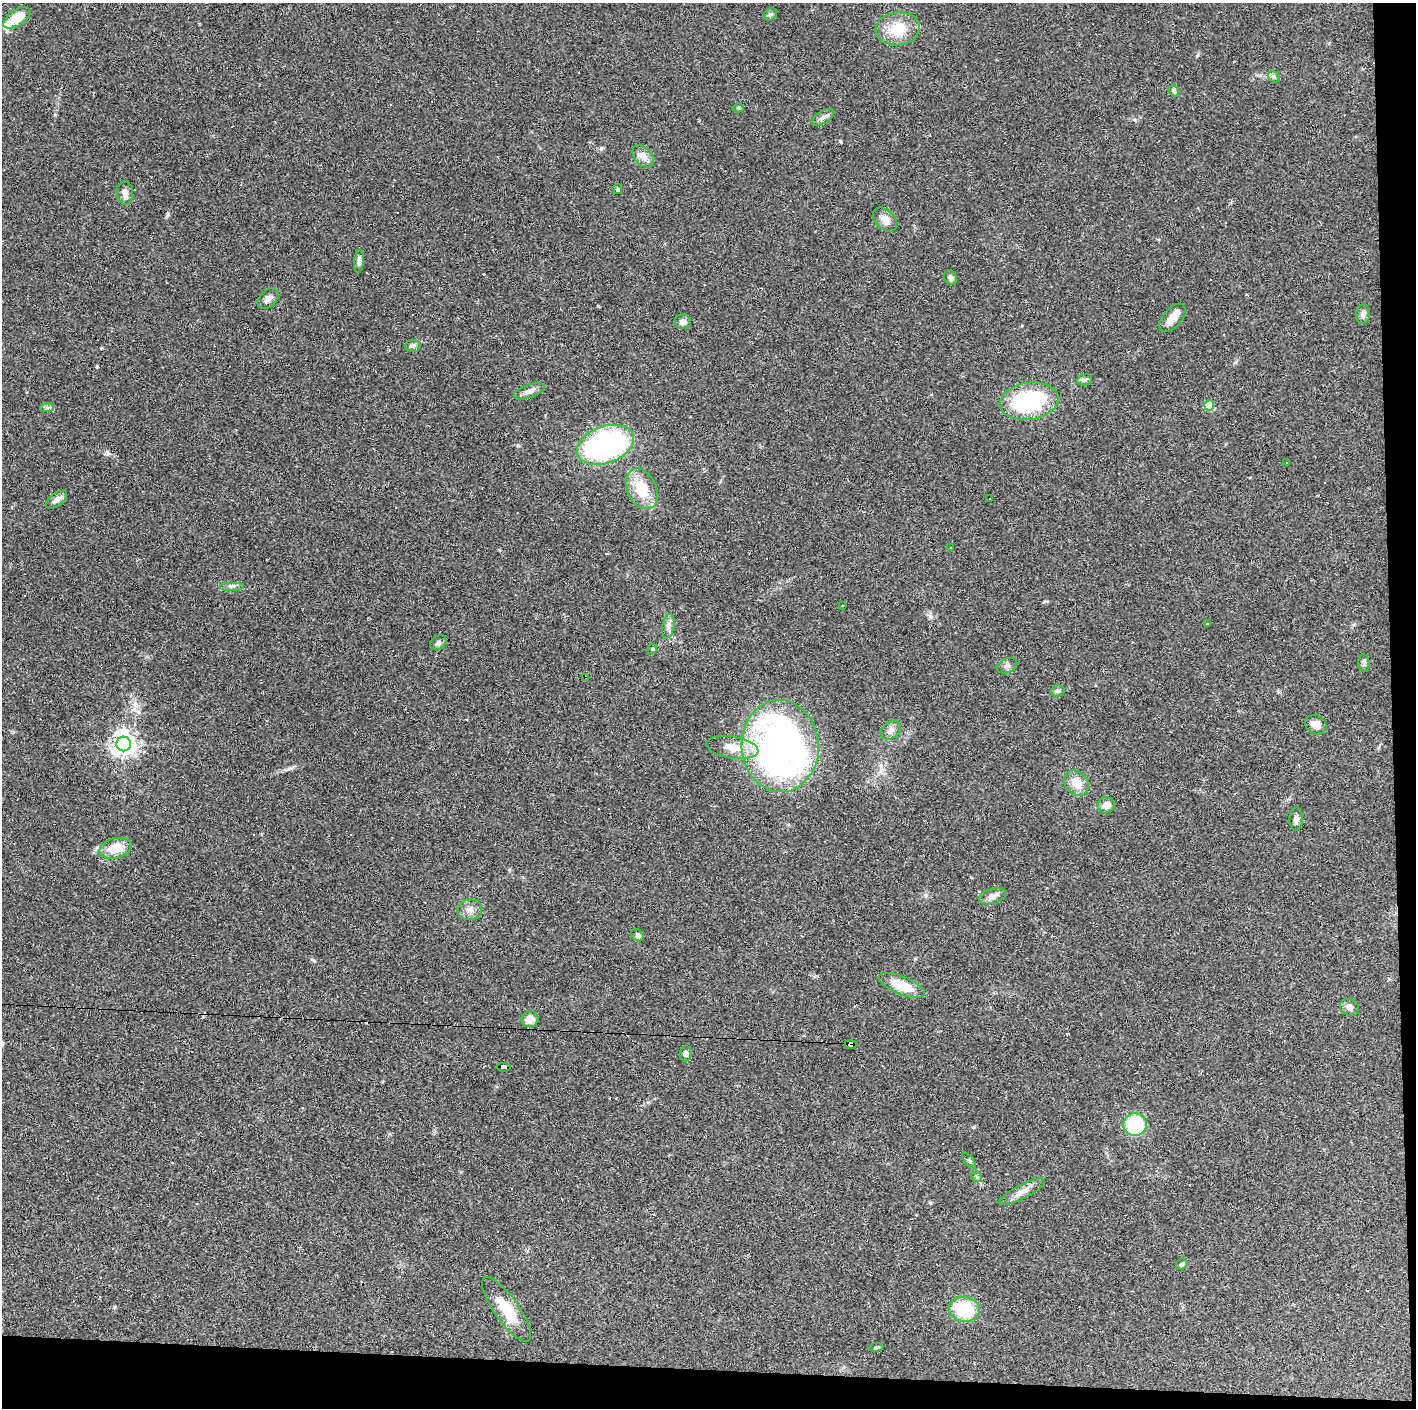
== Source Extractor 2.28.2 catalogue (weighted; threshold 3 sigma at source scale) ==
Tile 9 of 3 x 3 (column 3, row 3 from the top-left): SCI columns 2830-4243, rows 1-1406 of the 4243 x 4220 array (HDU 1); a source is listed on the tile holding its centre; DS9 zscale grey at full resolution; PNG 1418 x 1410 px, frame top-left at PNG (2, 3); each listed source drawn as its Kron ellipse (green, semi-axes under 4 px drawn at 4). Shown black and unused: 5% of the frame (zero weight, under 2 of 3 exposures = <1% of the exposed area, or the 3 px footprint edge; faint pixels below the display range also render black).
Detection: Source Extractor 2.28.2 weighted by HDU 2 'WHT'; one run over the whole footprint, this tile lists its part. Background 0.0866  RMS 0.0065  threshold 0.0292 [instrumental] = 3 sigma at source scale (4.5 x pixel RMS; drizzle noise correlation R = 1.50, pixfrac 1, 0.05/0.05 arcsec/px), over >= 5 px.
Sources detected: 80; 14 cosmic-ray / hot-pixel residue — neither listed nor drawn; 1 inside a brighter listed object's ellipse — not listed separately; the other 65 listed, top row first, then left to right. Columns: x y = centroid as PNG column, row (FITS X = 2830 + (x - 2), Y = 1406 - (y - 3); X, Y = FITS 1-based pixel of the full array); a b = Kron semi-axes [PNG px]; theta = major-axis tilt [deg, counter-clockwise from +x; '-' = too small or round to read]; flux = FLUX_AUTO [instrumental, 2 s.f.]
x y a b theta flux
770 14 7 5 37 1.4
17 18 15 8 34 14
898 29 22 16 7 17
1274 77 6 5 - 1.3
1174 91 6 4 -47 0.9
739 108 5 4 - 0.8
823 117 12 6 31 2.5
643 156 12 8 -48 5.4
617 189 5 4 - 0.84
125 193 11 8 -84 3.3
885 220 14 9 -47 5.1
359 261 11 5 85 2.3
951 277 8 5 -60 2.2
268 298 12 8 43 3.6
1363 314 10 7 80 2.6
1172 318 17 9 49 7.5
683 322 8 7 - 3.3
412 346 8 6 3 2.2
1085 380 8 5 21 1.5
529 391 16 6 19 3.5
1029 401 30 18 9 63
1209 405 5 5 - 19
47 408 7 4 2 1.3
605 445 29 18 19 160
1286 462 3 2 - 0.5
642 489 21 14 -65 20
989 499 2 2 - 0.44
56 500 12 6 37 3.1
951 548 3 2 - 0.51
232 586 12 2 0 1.4
842 606 2 2 - 0.47
1208 624 3 3 - 0.78
668 626 12 6 79 3
438 643 9 6 37 1.7
652 649 5 4 - 0.8
1364 663 9 5 -84 1.6
1007 666 10 7 24 2.1
586 677 3 2 - 1.6
1058 691 7 5 3 1.3
1316 725 11 9 -26 5.9
891 730 11 8 40 3.2
124 744 7 7 - 500
780 746 46 38 -87 310
732 747 26 11 -9 12
1076 783 13 11 -51 9.7
1106 805 8 8 - 3.5
1296 819 11 7 88 3.1
115 848 16 10 14 14
992 896 14 7 15 3.7
470 910 12 10 9 4.4
638 935 7 5 -40 1.8
902 985 25 9 -22 17
1350 1007 10 8 -27 3.1
530 1019 9 7 24 5.5
851 1044 6 4 -2 140
685 1054 8 6 85 2.3
504 1067 7 3 -1 59
1135 1124 11 11 - 41
969 1161 9 3 -50 1
977 1177 6 4 -44 1
1022 1192 25 7 27 5.7
1182 1264 6 5 - 1.2
506 1309 38 12 -55 19
964 1309 15 12 -6 26
876 1347 7 3 8 0.91
Overlapping masked pixels (flux is a lower limit): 3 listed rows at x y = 586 677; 851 1044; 504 1067
Unlisted compact peaks at least as high as the median listed source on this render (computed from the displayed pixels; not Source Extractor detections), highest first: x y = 840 141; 601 148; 314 961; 926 895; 930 616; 930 1203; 291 768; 974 1127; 115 1307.